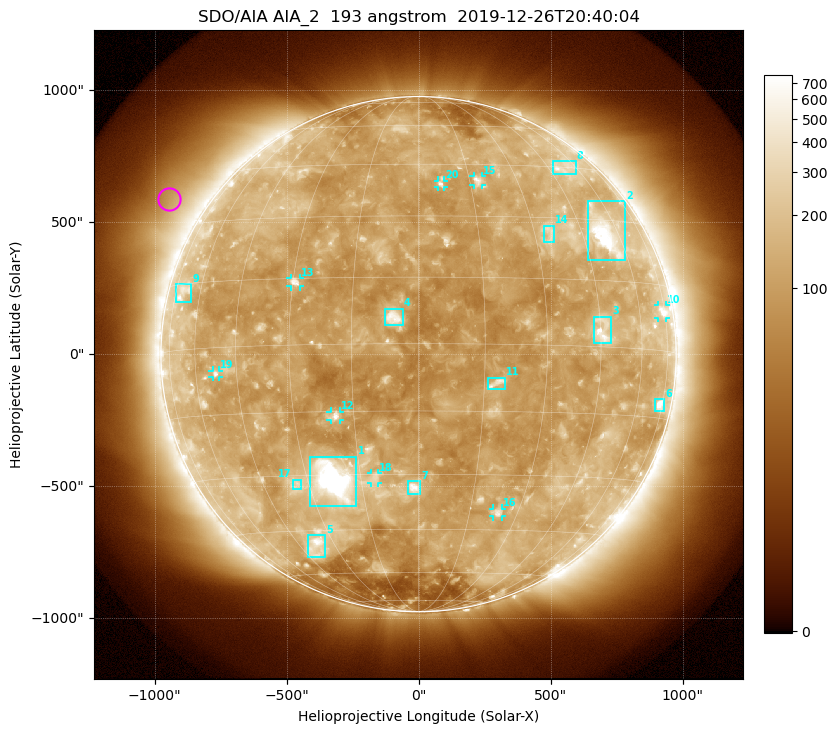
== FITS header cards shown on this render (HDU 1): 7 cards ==
TELESCOP= 'SDO/AIA'
INSTRUME= 'AIA_2'
WAVELNTH=                  193
WAVEUNIT= 'angstrom'
DATE-OBS= '2019-12-26T20:40:04.84'
CTYPE1  = 'HPLN-TAN'
CTYPE2  = 'HPLT-TAN'

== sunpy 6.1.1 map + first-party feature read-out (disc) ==
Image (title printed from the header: SDO/AIA AIA_2  193 angstrom  2019-12-26T20:40:04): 1024 x 1024 px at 2.4 arcsec/px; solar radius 976 arcsec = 407 px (full disc in frame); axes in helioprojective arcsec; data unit not stated in the header (colour bar unlabelled)
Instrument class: DISC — disc imager (sunpy class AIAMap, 193 A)
Bright regions (active regions / flare kernels): reference = the median radial profile (limb darkening/brightening removed); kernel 9 px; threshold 5 sigma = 169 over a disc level ~119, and >= 1.15x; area >= 12 px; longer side >= 10 px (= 24 arcsec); searched inside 0.97 R_sun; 26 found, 20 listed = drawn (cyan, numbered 1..; 8 of them under ~33 arcsec drawn as corner ticks so the feature stays visible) (cap 20 boxes per figure: the strongest are kept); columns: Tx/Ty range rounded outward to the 5 arcsec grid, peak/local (2 s.f.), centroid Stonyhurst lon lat
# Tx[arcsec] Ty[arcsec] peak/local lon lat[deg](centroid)
1 -410..-235 -575..-385 19 -23 -31
2 640..785 355..580 8.8 +54 +26
3 665..730 40..145 5.7 +46 +4
4 -130..-60 110..175 6.9 -5 +6
5 -420..-355 -770..-685 5.1 -38 -50
6 895..930 -215..-170 6 +73 -12
7 -40..10 -530..-480 7 -1 -33
8 505..595 680..735 3.5 +52 +45
9 -920..-860 200..265 3 -69 +13
10 905..935 135..185 4.2 +73 +9
11 265..330 -135..-85 4.5 +18 -9
12 -335..-295 -250..-215 6.2 -19 -16
13 -485..-445 255..290 5.6 -29 +14
14 475..515 425..490 2.9 +35 +26
15 205..240 640..675 4.1 +17 +40
16 280..315 -615..-585 4.2 +24 -40
17 -480..-445 -510..-475 2.8 -34 -32
18 -180..-150 -490..-450 3.3 -11 -31
19 -780..-755 -90..-60 3.8 -52 -6
20 75..95 630..660 4 +7 +39
Off-limb structures (1.02-1.3 R_sun): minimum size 162 px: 7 found; the strongest spans PA ~35..80 deg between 1.05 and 1.3 R_sun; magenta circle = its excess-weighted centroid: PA ~60 deg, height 1.14 R_sun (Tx ~-945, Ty ~585 arcsec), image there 2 x the reference